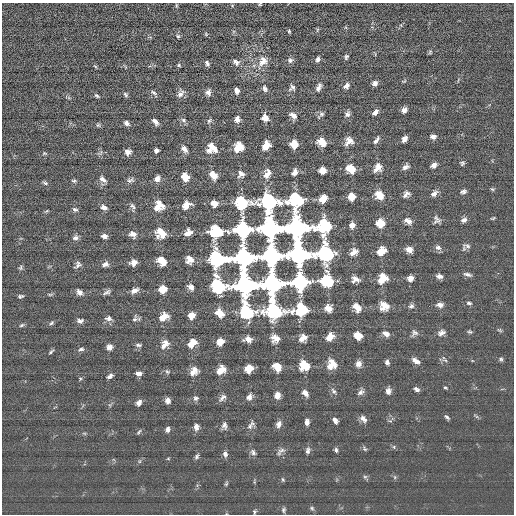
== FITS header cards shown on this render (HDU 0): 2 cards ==
NAXIS1  =                  512 / length of data axis 1
NAXIS2  =                  512 / length of data axis 2

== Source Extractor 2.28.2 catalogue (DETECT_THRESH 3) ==
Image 512 x 512 px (HDU 0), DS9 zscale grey, 1 PNG px = 1 image px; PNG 516 x 516 px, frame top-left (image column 1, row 512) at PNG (2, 3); no overlay
Background 1.87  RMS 16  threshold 49.2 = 3 sigma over >= 5 px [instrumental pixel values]
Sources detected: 223; all 223 listed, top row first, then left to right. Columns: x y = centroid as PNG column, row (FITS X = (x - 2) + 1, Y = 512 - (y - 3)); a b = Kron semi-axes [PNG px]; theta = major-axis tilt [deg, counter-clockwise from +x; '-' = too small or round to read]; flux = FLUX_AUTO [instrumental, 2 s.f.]
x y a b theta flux
260 4 4 3 - 1100
176 5 7 3 82 1200
317 30 6 4 72 1200
289 31 4 3 - 1200
206 34 6 4 -47 1300
178 36 5 5 - 1700
430 52 6 5 - 1300
346 57 6 4 65 2200
318 59 7 5 74 3300
290 60 7 7 - 3200
263 61 14 12 52 11000
236 62 10 6 -34 4300
207 63 6 4 -68 2900
179 65 5 4 - 1300
95 66 6 3 -36 1300
404 81 6 3 19 1100
375 83 5 5 - 4200
346 86 7 6 - 5200
318 87 10 5 66 4800
265 88 8 6 -61 3500
292 88 9 7 49 3500
237 91 5 4 - 5000
154 92 8 4 -29 2300
208 92 6 6 - 4800
126 94 7 4 -52 1900
180 94 10 7 58 4900
97 96 7 4 -32 1900
404 110 6 5 - 5300
375 112 7 4 53 5300
321 114 11 5 48 2800
347 114 7 6 - 3800
293 115 9 6 -32 5700
265 117 7 6 - 7900
237 119 6 5 - 5700
183 120 7 5 -28 2700
209 121 7 5 49 2100
155 122 6 4 -54 5000
126 123 6 5 - 3500
98 125 5 5 - 1700
433 136 6 5 - 4100
404 139 6 5 - 5300
376 140 10 5 56 3400
349 141 9 8 - 8900
322 142 8 6 -41 16000
294 144 6 6 - 18000
266 146 7 6 - 19000
238 147 9 8 - 17000
212 148 10 9 - 15000
184 149 7 5 -50 6100
156 150 4 4 - 3400
128 152 6 6 - 5100
44 153 7 4 -6 1400
462 163 6 5 - 2000
434 165 6 5 - 5300
378 167 11 8 58 8500
405 167 9 6 29 4000
350 169 8 7 - 21000
322 170 6 5 - 14000
295 172 6 5 - 8100
241 174 7 7 - 5800
267 174 11 7 68 9200
213 175 8 6 -53 14000
185 177 7 5 -59 18000
103 179 9 5 -42 4300
157 179 7 6 - 5700
130 180 10 6 11 3100
74 181 6 5 - 1900
45 183 7 5 -18 2000
492 189 5 4 - 1500
463 191 7 5 13 3000
434 193 8 6 37 4700
406 194 9 7 45 4400
379 195 9 7 -42 17000
351 197 6 6 - 16000
323 199 7 5 43 17000
295 200 11 10 - 93000
269 201 12 12 - 140000
242 202 10 9 - 79000
214 203 6 5 - 12000
186 205 8 6 34 13000
132 206 9 5 -51 2800
159 206 10 9 - 15000
104 207 7 5 -19 4700
75 209 7 5 -17 2600
46 211 6 3 43 1200
493 218 6 3 19 1200
464 220 7 5 24 3800
408 221 9 6 -30 6400
436 221 14 6 14 3800
380 223 7 7 - 21000
352 225 6 5 - 7900
324 226 11 10 - 92000
297 227 12 12 - 350000
270 228 11 9 -48 510000
243 230 8 8 - 350000
215 232 10 8 11 81000
161 233 9 8 - 18000
188 233 7 6 - 7100
133 234 7 6 - 6400
104 236 6 4 -3 4500
75 238 7 6 - 4000
467 246 12 6 -6 3600
438 247 8 6 -21 4000
409 250 7 5 -20 8600
381 251 8 6 39 19000
353 252 10 7 37 7900
326 253 12 12 - 140000
299 254 11 9 -45 520000
271 256 9 8 - 720000
243 258 10 9 - 510000
189 259 7 7 - 8900
217 259 13 11 1 140000
162 261 8 6 -41 20000
134 262 6 5 - 7600
105 264 8 6 16 4600
78 265 8 6 50 3500
21 268 6 5 - 1900
467 274 11 5 -15 3500
439 276 7 5 -13 4800
410 278 6 6 - 6600
355 279 8 6 -5 6900
382 279 10 8 53 20000
327 280 9 8 - 80000
300 282 8 8 - 360000
272 284 10 9 - 510000
245 285 12 12 - 340000
218 286 12 10 -50 91000
191 287 6 5 - 6500
163 289 6 5 - 19000
134 290 7 5 30 6600
79 292 8 6 -43 4400
107 292 9 5 32 2900
50 294 6 4 0 1500
20 296 6 3 16 1900
469 303 7 4 -14 2400
440 305 7 5 -11 6000
384 306 10 9 - 14000
411 306 7 6 - 2900
357 307 8 6 -51 15000
328 308 6 6 - 12000
300 310 10 8 22 81000
247 311 12 9 -59 90000
273 311 13 12 - 140000
219 313 8 6 -43 16000
191 315 6 5 - 13000
163 317 9 6 35 16000
108 318 9 6 3 4200
135 319 10 6 73 3300
80 321 7 5 1 3500
51 323 7 5 41 2000
21 325 7 4 27 1700
500 330 6 4 -15 1400
470 332 6 5 - 1700
414 333 9 8 - 3600
441 333 9 6 28 4900
386 334 8 5 -29 6700
358 335 6 6 - 19000
330 337 8 6 52 14000
275 338 9 8 - 9800
303 338 9 6 38 8400
248 339 8 6 2 8300
220 342 6 5 - 13000
192 343 8 6 45 17000
165 344 12 8 53 8200
138 345 7 4 -8 2400
109 347 6 6 - 5400
81 349 8 5 8 2600
51 352 8 3 39 1800
445 359 10 3 -52 1900
501 359 5 5 - 1800
416 361 9 5 -35 6400
387 362 6 4 -67 3300
359 364 7 6 - 6400
304 365 10 9 - 20000
331 365 11 9 69 15000
277 367 7 6 - 19000
249 368 7 6 - 20000
221 370 8 6 43 16000
194 371 10 7 45 8700
167 372 7 6 - 2200
139 373 6 4 4 4700
110 376 6 4 33 3700
80 379 5 4 - 1200
445 387 5 3 - 1200
416 389 6 4 -31 3300
334 391 9 6 -56 3400
388 391 7 6 - 5200
360 392 10 6 31 3800
305 393 8 5 -49 5600
277 395 7 6 - 8300
249 397 7 6 - 5700
196 398 7 6 - 2800
222 398 12 6 44 4200
168 400 6 5 - 4600
139 403 6 5 - 4500
476 416 7 3 -45 1500
447 417 7 4 -44 2100
363 419 10 6 -45 5200
335 420 6 4 -61 4700
307 422 6 4 -89 4700
278 424 8 6 69 4700
224 425 9 6 -85 4200
250 426 9 7 65 4400
196 427 8 6 -88 5300
168 429 6 5 - 3700
139 432 7 3 50 1500
84 433 6 4 -18 1300
394 447 6 4 -73 1500
365 449 7 5 -50 1900
281 450 12 6 23 4100
336 450 6 4 -73 2200
308 451 8 6 82 3400
253 452 9 6 -56 3200
225 454 7 6 - 3800
197 456 7 5 54 2400
168 459 5 3 - 910
365 477 6 5 - 1900
395 477 6 4 -89 1500
283 479 6 4 -70 1400
226 484 8 4 63 1600
312 508 7 5 -25 1900
283 510 7 5 82 2200
254 511 6 5 - 1600
At the frame edge (FLAGS 8, measured only in part): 1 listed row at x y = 260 4